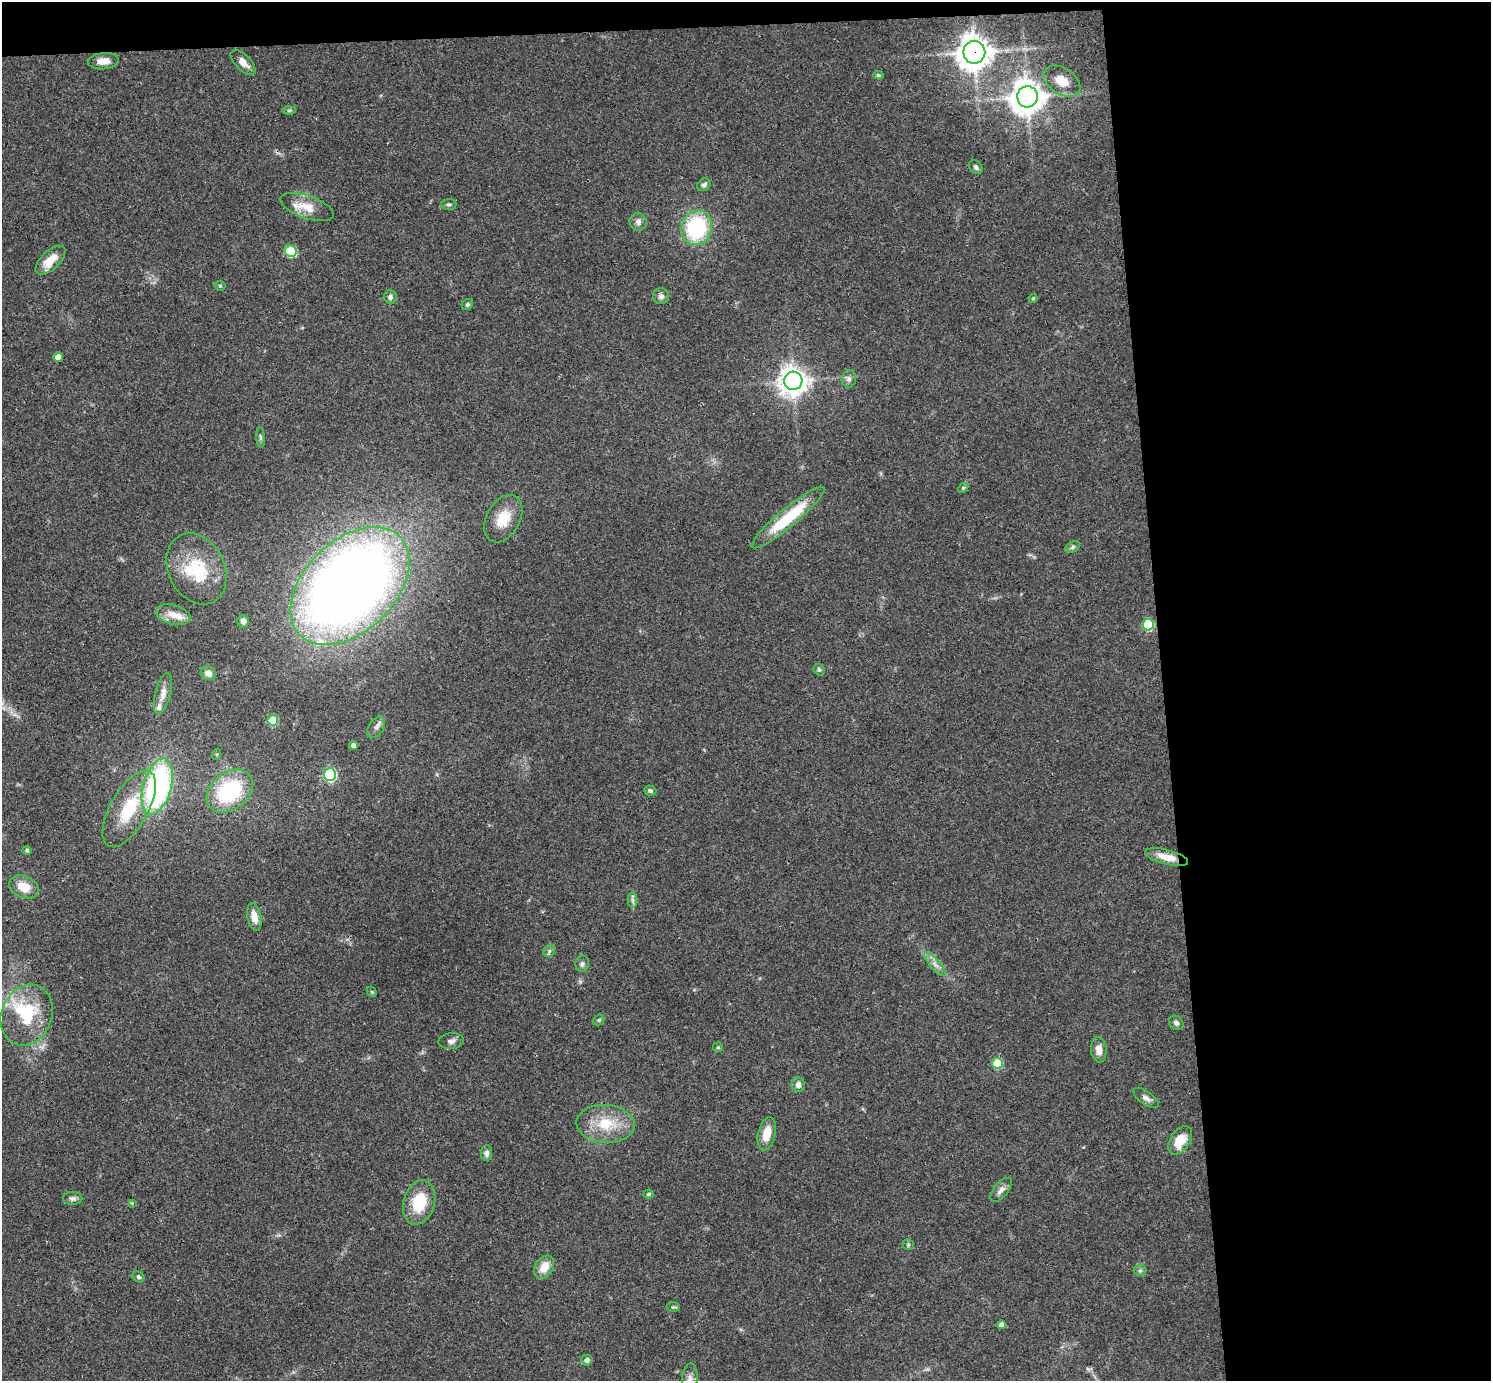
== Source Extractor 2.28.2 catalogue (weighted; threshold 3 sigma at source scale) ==
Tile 3 of 3 x 3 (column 3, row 1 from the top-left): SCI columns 3037-4525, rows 2996-4374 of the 4582 x 4510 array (HDU 1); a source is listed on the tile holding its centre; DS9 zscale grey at full resolution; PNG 1493 x 1383 px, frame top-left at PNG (2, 2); each listed source drawn as its Kron ellipse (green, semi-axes under 4 px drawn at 4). Shown black and unused: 24% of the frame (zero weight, under 3 of 4 exposures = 6% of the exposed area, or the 3 px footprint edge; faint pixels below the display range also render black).
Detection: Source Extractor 2.28.2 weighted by HDU 2 'WHT'; one run over the whole footprint, this tile lists its part. Background 0.081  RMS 0.0058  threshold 0.026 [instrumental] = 3 sigma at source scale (4.5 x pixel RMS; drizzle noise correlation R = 1.50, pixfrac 1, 0.05/0.05 arcsec/px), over >= 5 px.
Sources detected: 87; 1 inside a brighter object's white glare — neither listed nor drawn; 6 inside a brighter listed object's ellipse — not listed separately; the other 80 listed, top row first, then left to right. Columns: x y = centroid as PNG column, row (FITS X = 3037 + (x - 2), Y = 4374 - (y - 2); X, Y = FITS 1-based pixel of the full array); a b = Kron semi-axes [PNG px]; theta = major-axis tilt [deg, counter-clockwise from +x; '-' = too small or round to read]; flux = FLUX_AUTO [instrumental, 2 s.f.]
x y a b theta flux
974 52 11 11 - 900
103 61 15 8 6 5.5
243 62 15 7 -45 5
878 75 5 4 - 0.79
1062 81 20 13 -34 9.2
1027 97 10 10 - 990
289 110 7 4 1 1.1
976 167 8 6 -49 1.4
704 185 7 5 38 1.7
449 204 7 5 2 1.3
307 207 28 11 -19 10
638 222 9 8 - 2.4
697 228 17 15 72 52
290 251 6 5 - 31
50 260 18 9 43 11
220 286 5 5 - 0.79
661 296 8 7 - 2.2
390 297 7 6 - 1.8
1033 298 4 4 - 0.65
467 304 6 5 - 1.2
58 357 5 4 - 5.2
849 379 9 7 86 2.2
793 381 9 9 - 670
260 437 10 4 -85 1.3
963 488 6 4 46 0.88
788 518 46 9 40 33
503 519 25 17 61 13
1073 547 8 5 28 1.3
196 569 37 28 -63 31
350 586 70 45 44 750
173 614 18 10 -15 6.6
243 621 6 6 - 3.3
1148 625 6 5 - 39
819 670 6 5 - 1.1
208 673 7 6 - 3.6
163 694 21 7 76 4.9
273 720 5 5 - 23
376 727 12 7 56 2.5
353 745 4 4 - 2.6
217 754 6 3 72 0.65
330 775 6 6 - 71
157 786 29 14 74 130
230 791 25 18 38 53
650 791 6 5 - 1.6
129 809 43 18 60 29
27 850 4 4 - 1.2
1167 857 22 7 -14 8
24 887 15 11 -23 11
632 900 7 4 -89 1.5
254 917 14 7 -78 5.7
549 951 7 5 45 1.3
582 964 8 7 - 1.7
935 964 15 5 -50 3.5
372 992 6 4 -45 0.63
27 1015 31 25 69 30
599 1020 6 5 - 0.88
1176 1023 8 6 -43 1.7
451 1041 13 8 3 2.8
718 1047 5 4 - 0.75
1099 1050 13 8 -85 5
997 1063 5 5 - 22
798 1085 7 6 - 3.1
1146 1098 15 6 -35 2.7
606 1124 29 19 -3 20
767 1134 17 8 77 9.6
1180 1140 16 9 56 12
486 1153 8 5 84 1.9
1001 1190 14 7 50 3.1
649 1194 5 4 - 1
73 1198 10 6 1 2.1
419 1202 22 15 74 21
132 1203 4 4 - 0.65
908 1245 5 5 - 0.89
544 1267 12 9 57 8.3
1140 1270 6 5 - 1.3
138 1277 6 5 - 1.1
673 1307 7 4 -5 0.9
1002 1325 4 4 - 3.4
587 1360 5 5 - 2
690 1379 16 7 85 3.9
Overlapping masked pixels (flux is a lower limit): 2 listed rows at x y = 974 52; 350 586
Isophote crosses this tile's border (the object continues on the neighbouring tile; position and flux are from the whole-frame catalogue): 1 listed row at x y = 690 1379